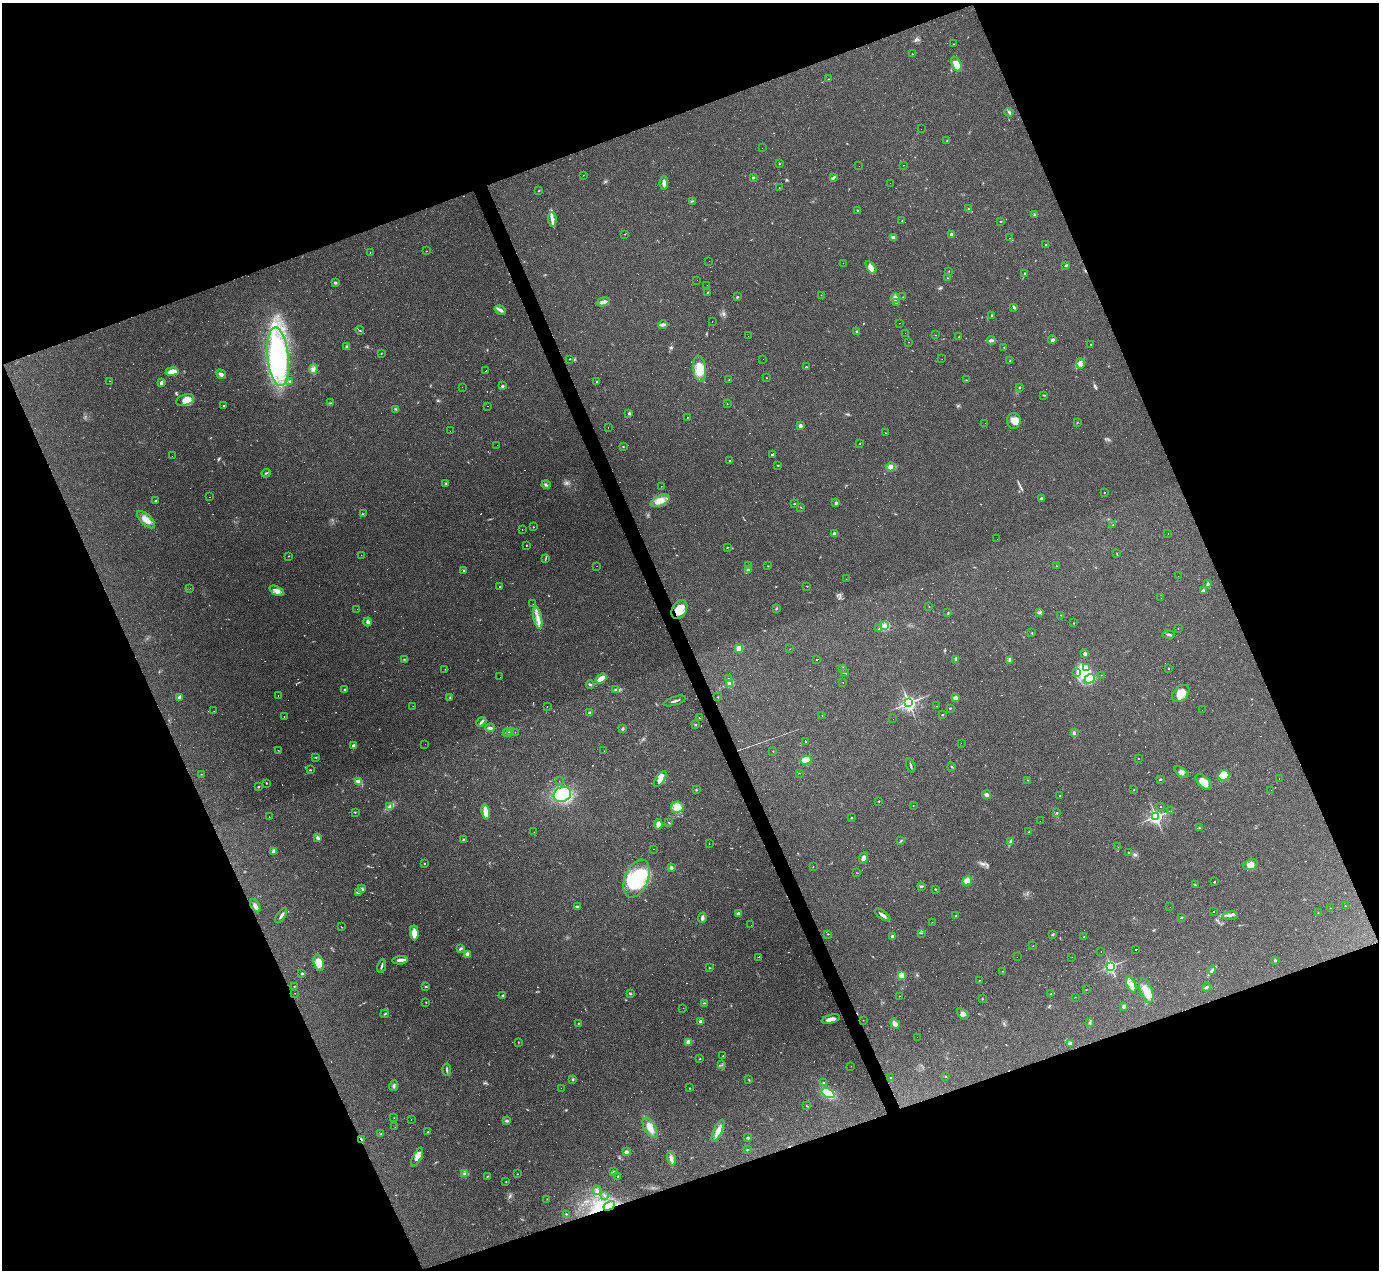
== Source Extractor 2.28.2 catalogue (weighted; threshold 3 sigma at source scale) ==
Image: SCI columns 1-5508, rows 277-5347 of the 5508 x 5495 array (HDU 1 of 3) = the unmasked area's bounding box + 8 px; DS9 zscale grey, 4 x 4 block average (1 PNG px = mean of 4 x 4 image px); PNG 1381 x 1272 px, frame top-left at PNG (2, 3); each listed source drawn as its Kron ellipse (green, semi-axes under 4 px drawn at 4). Shown black and unused: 42% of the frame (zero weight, under 3 of 4 exposures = <1% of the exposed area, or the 3 px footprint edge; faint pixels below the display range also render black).
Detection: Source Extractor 2.28.2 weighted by HDU 2 'WHT'. Background 0.232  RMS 0.0082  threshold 0.0367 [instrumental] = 3 sigma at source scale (4.5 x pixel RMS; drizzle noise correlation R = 1.50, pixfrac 1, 0.05/0.05 arcsec/px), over >= 5 px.
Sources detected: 650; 30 too faint to see at this stretch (4 x 4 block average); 2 inside a brighter object's white glare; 184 cosmic-ray / hot-pixel residue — neither listed nor drawn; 6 coinciding with a brighter row at this scale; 22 inside a brighter listed object's ellipse — not listed separately; the other 406 listed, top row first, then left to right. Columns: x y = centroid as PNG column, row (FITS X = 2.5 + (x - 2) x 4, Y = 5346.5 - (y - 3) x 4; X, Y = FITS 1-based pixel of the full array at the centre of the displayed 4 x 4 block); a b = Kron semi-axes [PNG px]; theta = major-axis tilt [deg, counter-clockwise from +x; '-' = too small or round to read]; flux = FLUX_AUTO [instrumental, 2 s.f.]
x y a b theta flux
953 44 2 2 - 1.6
912 54 2 2 - 1.6
957 64 8 4 -63 43
829 79 2 2 - 1.2
1009 112 4 2 - 6.8
921 129 2 2 - 2.6
947 140 2 2 - 2.5
762 148 2 2 - 0.59
779 164 2 2 - 2
904 165 2 2 - 2
859 166 2 2 - 0.56
583 175 2 2 - 1.3
833 177 4 2 - 6.5
753 178 2 2 - 15
664 183 7 3 87 20
890 183 2 2 - 0.7
779 187 2 2 - 1.2
539 190 3 2 - 2.8
692 201 3 2 - 2.7
969 209 3 2 - 4.3
857 210 2 2 - 6.3
1034 215 2 2 - 2
552 219 7 3 -86 18
902 221 2 2 - 1.6
1001 221 2 2 - 3.7
625 234 2 2 - 1.8
951 235 2 2 - 39
893 238 3 2 - 22
1010 238 2 2 - 0.94
1045 244 2 2 - 2.7
426 251 2 2 - 2.4
370 253 2 2 - 1.7
709 261 2 2 - 0.58
843 263 2 2 - 0.49
1066 265 4 2 - 4.8
871 268 7 4 -57 32
949 271 2 2 - 1.9
1025 273 3 2 - 3
947 278 2 2 - 1.6
697 280 2 2 - 0.84
335 283 3 2 - 7.1
707 285 2 2 - 0.51
708 292 2 2 - 2.8
821 295 2 2 - 0.72
738 296 2 2 - 2.2
903 297 2 2 - 1.3
895 298 4 4 - 26
603 302 7 2 16 25
896 303 3 2 - 4.8
1014 307 3 2 - 7.8
500 310 6 2 -30 21
992 315 2 2 - 4.6
712 321 2 2 - 4.2
900 323 2 2 - 1.3
663 325 5 3 - 14
360 330 4 2 - 4
857 332 4 2 - 4.5
905 333 2 2 - 0.47
935 335 2 2 - 1.4
748 336 2 2 - 0.82
959 337 2 2 - 2.4
991 340 4 4 - 11
1052 340 4 3 - 12
909 342 2 2 - 1.1
1091 344 2 2 - 1.5
347 347 3 3 - 6.7
1004 347 2 2 - 1.6
381 353 2 2 - 4.3
278 357 29 10 -84 780
570 359 3 2 - 2.5
763 359 2 2 - 1.1
942 359 2 2 - 0.8
1010 361 3 2 - 3.2
1080 363 5 4 - 14
806 367 2 2 - 2.7
313 369 5 4 - 14
699 369 13 6 -83 84
486 371 3 2 - 110
172 372 6 4 9 48
221 374 5 3 - 16
767 378 2 2 - 1.4
729 380 2 2 - 2
966 380 2 2 - 2
110 381 2 2 - 1
290 381 2 2 - 3.9
596 382 2 2 - 3.4
161 383 4 2 - 12
502 386 2 2 - 26
462 387 2 2 - 0.67
1019 387 2 2 - 3.2
1044 395 3 2 - 3.9
185 400 9 5 17 38
330 403 2 2 - 1.6
727 404 2 2 - 1.2
223 405 2 2 - 3.8
488 406 2 2 - 1.1
396 409 4 2 - 5.4
629 413 3 2 - 8.1
687 417 2 2 - 56
1014 421 8 7 - 38
1077 422 2 2 - 1.8
985 423 2 2 - 0.78
800 426 2 2 - 59
608 428 2 2 - 5.5
450 431 2 2 - 4.9
885 433 2 2 - 1.4
860 443 2 2 - 1.8
497 445 2 2 - 30
623 446 2 2 - 3.5
772 454 3 2 - 160
172 456 2 2 - 0.87
730 460 3 2 - 190
778 465 2 2 - 5.2
890 467 4 4 - 28
266 473 4 2 - 4.7
446 483 3 2 - 5.4
546 485 4 2 - 7.2
661 486 2 2 - 1.2
1104 492 2 2 - 2.2
210 497 2 2 - 1.8
1041 498 2 2 - 22
155 501 3 2 - 4.7
660 501 10 5 24 46
836 503 2 2 - 8.9
794 504 2 2 - 2.6
801 507 2 2 - 2.4
363 514 2 2 - 2
146 520 11 5 -43 46
1113 525 2 2 - 4.3
533 527 2 2 - 4.8
522 529 2 2 - 23
834 533 2 2 - 27
1168 533 2 2 - 1.2
997 539 2 2 - 0.59
526 545 2 2 - 1.9
727 547 2 2 - 2.4
1117 554 3 2 - 2.6
361 555 2 2 - 0.85
288 556 2 2 - 2.2
546 558 3 2 - 3.1
597 566 2 2 - 0.72
749 566 3 2 - 4.7
768 566 2 2 - 2.1
1056 566 2 2 - 1.2
748 570 2 2 - 3.3
464 571 3 2 - 4
1178 576 2 2 - 7.1
846 579 2 2 - 1
1208 584 2 2 - 3.6
807 586 2 2 - 1.9
500 587 2 2 - 58
190 588 2 2 - 0.57
277 591 8 3 -27 20
1204 591 3 2 - 12
1161 598 2 2 - 0.85
533 604 2 2 - 0.91
929 606 2 2 - 1.8
357 609 2 2 - 1.3
679 609 10 7 61 67
776 609 3 2 - 4.1
1039 612 4 2 - 5.8
948 613 3 2 - 3.5
1061 615 3 2 - 2.2
538 618 11 4 -78 34
367 622 4 3 - 14
1073 623 2 2 - 1.6
885 626 3 3 - 15
1178 628 2 2 - 2.2
879 629 2 2 - 5.5
1032 632 2 2 - 1.5
1169 635 6 2 -6 8.7
738 648 2 2 - 150
790 649 2 2 - 1.3
1085 654 2 2 - 41
404 659 3 2 - 2.2
817 659 2 2 - 200
955 659 3 2 - 7
1010 660 4 3 - 8.9
1086 667 2 2 - 5.6
1169 668 2 2 - 3.4
445 669 2 2 - 2
842 669 3 2 - 4.1
844 673 4 2 - 3.2
1077 673 4 2 - 6.3
1101 675 2 2 - 5.1
500 677 2 2 - 1
601 679 6 3 37 62
728 679 2 2 - 3.3
1090 679 5 4 - 160
843 682 2 2 - 1.1
730 683 2 2 - 170
590 684 4 2 - 7.2
345 689 2 2 - 12
616 690 2 2 - 2.4
1181 693 10 6 44 65
278 695 2 2 - 3.1
179 697 4 2 - 6.6
450 697 3 2 - 3
718 697 2 2 - 2.1
955 698 3 3 - 36
675 701 11 2 18 11
909 703 3 3 - 1600
413 706 2 2 - 1.1
937 706 2 2 - 1.1
547 707 2 2 - 3.2
950 708 2 2 - 3.5
1202 710 2 2 - 1.9
214 711 2 2 - 0.85
589 713 3 2 - 5.6
822 715 2 2 - 0.87
942 715 2 2 - 8.3
284 717 2 2 - 1.3
699 718 2 2 - 2.1
893 719 2 2 - 1.3
481 722 5 2 - 8.7
695 724 3 2 - 3.5
490 728 5 2 - 13
623 729 3 2 - 4.4
511 731 3 2 - 9.1
515 732 2 2 - 1.4
507 733 4 2 - 8.1
1074 733 3 2 - 11
805 742 2 2 - 6.6
961 743 2 2 - 0.77
425 744 2 2 - 2.1
354 746 2 2 - 88
278 750 2 2 - 1.7
604 751 2 2 - 13
773 751 2 2 - 3.1
316 757 2 2 - 3.2
1138 758 2 2 - 3.8
806 760 6 4 7 52
911 766 7 2 -74 7.5
952 767 3 2 - 3.1
310 770 2 2 - 2.9
1181 772 8 3 -38 15
799 773 2 2 - 1.6
202 774 2 2 - 1.1
1224 775 5 5 - 98
660 779 9 4 53 26
1160 779 3 2 - 3.5
1279 779 2 2 - 1.1
1028 780 2 2 - 1.5
559 781 2 2 - 2.4
358 782 4 3 - 10
1204 782 10 5 -44 33
266 783 2 2 - 5.8
258 787 3 2 - 3.9
696 790 2 2 - 3.2
1134 790 2 2 - 3.4
1271 790 2 2 - 0.79
562 794 9 7 26 200
987 795 4 3 - 16
1060 795 2 2 - 8
879 801 2 2 - 2.3
913 805 2 2 - 2.8
1160 806 2 2 - 2.1
389 807 4 2 - 9.2
677 807 6 5 - 29
1171 811 2 2 - 0.76
355 812 2 2 - 2.3
486 812 8 3 -80 60
1057 813 2 2 - 3.8
269 817 2 2 - 1.6
1156 817 3 3 - 1300
851 818 2 2 - 9.9
1040 821 2 2 - 1.9
669 823 3 2 - 2.6
658 824 5 3 - 19
1199 828 2 2 - 1.9
534 832 2 2 - 1.2
1029 832 3 2 - 4.6
318 838 4 3 - 11
463 840 3 2 - 3.8
901 841 3 2 - 3.8
1010 841 4 2 - 7.1
709 844 2 2 - 1.1
1118 847 2 2 - 1.2
653 849 2 2 - 0.79
273 851 4 3 - 13
1128 853 2 2 - 1.7
864 858 6 3 68 20
424 863 2 2 - 2.9
1250 865 7 5 23 23
813 866 2 2 - 1.2
671 868 2 2 - 47
857 873 2 2 - 1.9
637 879 20 11 68 300
967 881 5 4 - 29
1214 882 2 2 - 7
1195 885 3 2 - 3.2
922 886 3 2 - 5.1
361 889 3 2 - 5.5
936 889 2 2 - 2.6
358 892 4 2 - 6.3
255 906 7 4 -59 17
577 906 4 2 - 7.2
1345 906 2 2 - 1.4
1170 907 2 2 - 0.74
1330 908 2 2 - 1.1
1214 912 2 2 - 150
1318 912 2 2 - 1.9
738 913 3 3 - 8.1
281 915 8 2 57 13
882 915 9 3 -35 15
956 916 2 2 - 3.3
1230 916 7 3 7 14
1181 917 3 2 - 3.9
702 918 5 2 - 15
932 922 2 2 - 1.2
751 925 2 2 - 4.1
341 927 2 2 - 2.3
414 933 7 4 -87 44
922 933 2 2 - 2.2
828 934 2 2 - 2.8
1052 934 3 2 - 5.1
892 936 2 2 - 29
1084 937 2 2 - 6.2
1033 946 2 2 - 1.5
460 949 4 2 - 7
1136 949 2 2 - 76
1101 951 2 2 - 6.6
467 954 4 3 - 17
759 957 2 2 - 66
1017 957 2 2 - 3
1072 957 2 2 - 1.2
400 960 7 3 6 21
1275 960 2 2 - 8.5
319 963 8 5 -71 53
381 966 7 2 74 7.7
1110 966 3 2 - 840
710 968 2 2 - 2.5
1212 970 4 3 - 9.7
1002 971 2 2 - 1.5
302 974 2 2 - 22
901 976 2 2 - 300
980 980 2 2 - 1.2
1131 984 8 4 -65 28
294 986 2 2 - 2.8
426 987 2 2 - 3.7
1207 987 4 2 - 6
1086 990 2 2 - 1.7
1146 991 13 6 -70 53
295 993 2 2 - 0.91
630 994 3 2 - 5.4
1051 994 2 2 - 1.7
502 996 2 2 - 4.3
899 996 2 2 - 2.3
1075 997 2 2 - 1.2
982 999 2 2 - 2.7
426 1002 2 2 - 1.7
704 1003 3 2 - 2.9
1124 1006 2 2 - 64
683 1008 2 2 - 1.2
385 1014 4 2 - 4.2
963 1014 7 3 -43 14
831 1019 9 4 14 23
863 1020 2 2 - 1.1
701 1022 2 2 - 60
578 1023 2 2 - 4.3
1090 1023 3 2 - 4.3
895 1024 5 3 - 35
917 1037 2 2 - 0.55
518 1042 2 2 - 1.6
688 1042 2 2 - 150
1070 1043 4 3 - 8.5
723 1056 2 2 - 1.8
699 1059 2 2 - 3.2
722 1065 2 2 - 1.6
851 1066 2 2 - 0.92
447 1070 6 2 -84 7.3
945 1076 2 2 - 1.9
891 1077 2 2 - 1.9
572 1080 2 2 - 5.6
749 1080 2 2 - 2.3
823 1083 3 2 - 5.3
394 1086 5 2 - 9
561 1088 2 2 - 2.5
689 1088 2 2 - 1.5
828 1093 7 4 -29 160
807 1106 2 2 - 2.9
394 1118 2 2 - 1.6
411 1120 2 2 - 0.95
507 1121 3 2 - 8.2
395 1127 2 2 - 0.94
650 1128 11 5 -60 42
718 1131 12 4 66 36
428 1132 2 2 - 2.5
381 1134 2 2 - 2.9
748 1138 2 2 - 24
361 1139 4 2 - 6.5
747 1149 2 2 - 2.4
626 1152 2 2 - 58
417 1157 10 3 63 23
671 1159 7 3 -76 17
614 1172 2 2 - 3.6
465 1174 2 2 - 2.8
518 1174 2 2 - 1.4
487 1176 2 2 - 3
618 1177 3 2 - 5.7
506 1181 2 2 - 2.7
597 1190 4 3 - 10
604 1196 2 2 - 1.6
547 1199 2 2 - 2
609 1206 6 3 29 20
566 1214 2 2 - 3.2
Overlapping masked pixels (flux is a lower limit): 2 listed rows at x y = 679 609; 361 1139
Diffuse or blended objects may show on this block-average render without a row.